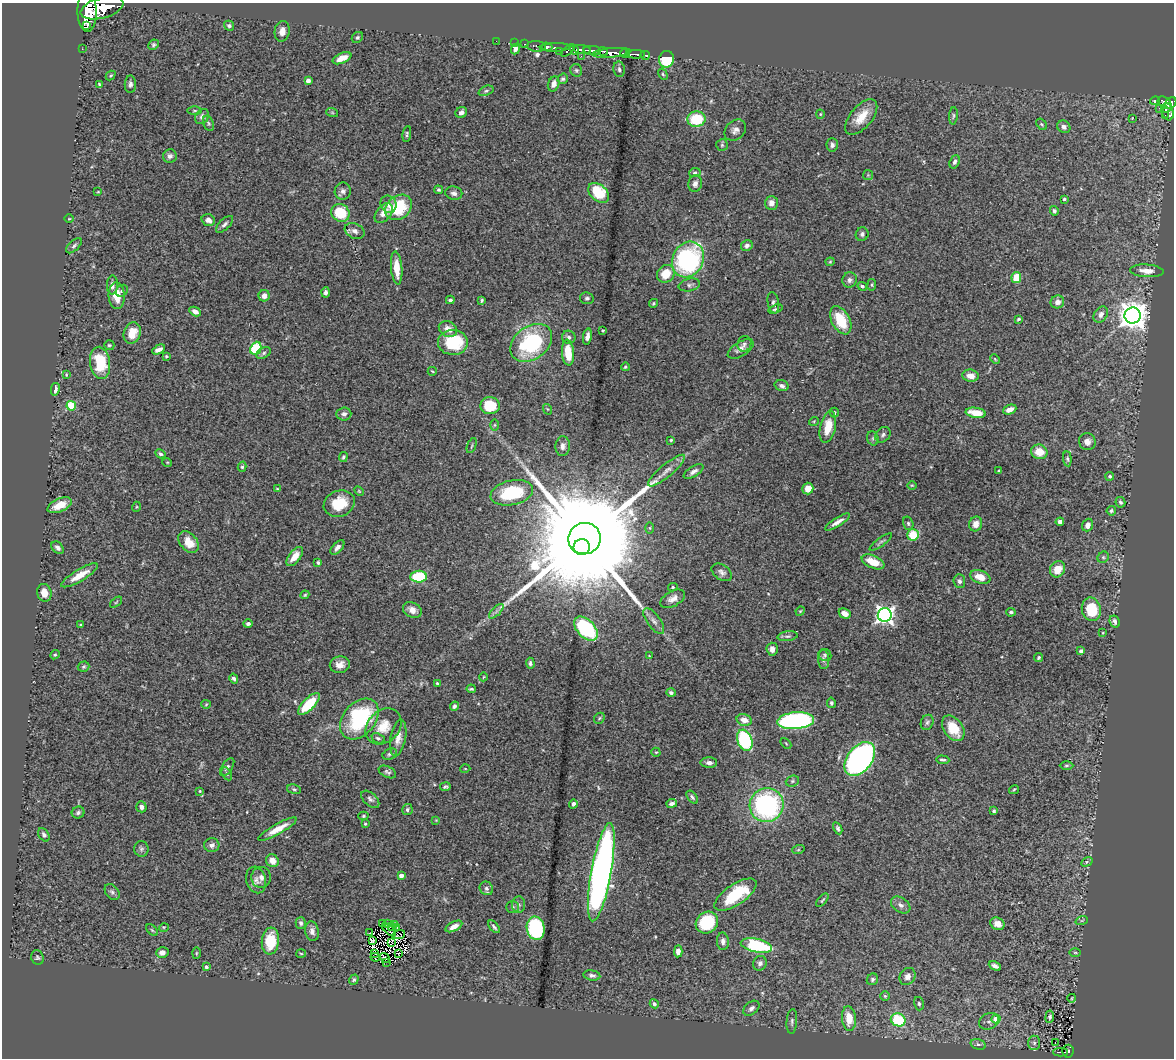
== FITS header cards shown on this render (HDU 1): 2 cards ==
NAXIS1  =                 1172
NAXIS2  =                 1056

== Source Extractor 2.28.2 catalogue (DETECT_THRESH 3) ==
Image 1172 x 1056 px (HDU 1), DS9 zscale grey, 1 PNG px = 1 image px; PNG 1176 x 1060 px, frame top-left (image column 1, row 1056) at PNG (2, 3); each listed source drawn as its Kron ellipse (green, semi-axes under 4 px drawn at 4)
Background 0.925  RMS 0.03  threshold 0.0912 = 3 sigma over >= 5 px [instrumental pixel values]
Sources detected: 349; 3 with non-positive FLUX_AUTO (blend fragments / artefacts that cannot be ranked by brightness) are neither listed nor drawn; the other 346 listed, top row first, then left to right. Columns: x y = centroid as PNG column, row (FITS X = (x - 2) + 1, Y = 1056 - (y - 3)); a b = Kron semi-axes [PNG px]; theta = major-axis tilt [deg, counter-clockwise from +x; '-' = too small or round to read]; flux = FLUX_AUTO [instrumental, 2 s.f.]
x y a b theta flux
102 8 22 10 15 7800
87 12 20 9 -89 6900
87 26 2 2 - 9700
229 26 5 4 - 5
282 31 10 7 80 15
357 37 6 5 - 4.1
496 41 2 2 - 14
514 43 2 2 - 22
524 44 3 2 - 40
153 45 5 5 - 3.6
536 46 9 5 -4 460
547 47 5 4 - 760
555 47 15 3 2 1600
82 49 2 2 - 11
515 49 5 4 - 7.3
568 50 8 4 42 330
575 50 5 4 - 470
582 50 9 3 -8 610
592 50 9 4 -5 800
559 51 3 2 - 94
603 51 4 2 - 440
611 53 19 4 5 2900
625 54 5 3 - 910
636 54 9 3 -2 900
645 55 4 3 - 310
581 56 2 2 - 26
342 58 10 5 24 26
666 59 8 7 - 77
619 69 8 5 -78 4.8
576 70 6 5 - 3.6
663 74 6 4 -60 2.7
111 75 5 3 - 2.3
563 79 5 5 - 3.7
308 81 4 4 - 13
99 84 4 2 - 2
130 84 8 5 89 6.5
554 84 8 5 70 14
486 91 8 4 21 4.1
1155 101 5 3 - 270
1165 103 8 5 -41 610
1171 103 6 5 - 820
1159 108 2 2 - 49
1166 108 5 3 - 370
195 111 7 3 0 2.7
332 112 6 4 -20 2.3
461 112 6 5 - 7
1168 112 8 5 -72 670
820 114 4 4 - 2.1
953 116 9 3 85 3.4
1165 116 3 3 - 150
202 117 8 6 57 8.1
861 117 21 11 50 36
696 119 9 7 5 83
1132 119 3 2 - 3.1
208 123 8 5 -67 3.7
1042 124 6 4 -54 3
1064 127 7 6 - 8.6
735 130 12 9 44 11
407 134 8 4 81 3.2
722 145 6 6 - 3.7
832 145 6 5 - 7.6
170 156 7 6 - 7.4
955 162 7 5 69 6.3
695 172 6 4 3 3.2
868 175 5 5 - 2.7
695 184 8 6 79 7.8
438 190 4 4 - 3.6
343 191 8 8 - 8
98 192 4 2 - 1.7
454 193 8 6 -9 8.2
599 193 12 8 -42 89
1064 199 3 3 - 3
771 203 7 6 - 12
388 204 9 8 - 10
399 207 14 11 40 88
1054 211 5 4 - 4.2
340 213 9 8 - 77
384 213 11 7 51 21
69 219 5 3 - 1.7
208 220 7 5 -18 7.7
224 224 11 5 44 6.6
355 231 10 7 -23 10
862 234 7 6 - 5.4
747 245 6 5 - 6.4
74 246 9 5 44 5.2
688 260 18 15 62 340
830 262 4 4 - 2.1
397 268 16 5 -85 37
1147 271 17 6 -4 21
666 274 9 8 - 40
1016 277 5 5 - 49
850 280 7 7 - 7
112 285 9 5 89 8.5
689 285 11 6 12 6
872 285 6 3 83 2.3
862 286 5 4 - 3.7
122 291 6 5 - 4.3
326 292 5 4 - 6.3
117 296 13 8 -88 29
264 296 5 5 - 12
587 298 7 6 - 5.3
450 300 4 3 - 4.2
482 300 4 3 - 2.8
1057 302 7 6 - 11
653 303 4 4 - 2.6
773 303 11 5 -79 5.7
775 309 7 3 19 4
195 311 6 4 -29 10
1101 315 9 6 59 11
1133 315 8 8 - 2600
1019 319 4 3 - 2.8
841 320 15 9 -63 63
448 329 9 7 -28 19
603 330 3 3 - 2.4
132 333 11 8 71 31
587 336 8 4 80 10
569 337 7 6 - 6.1
453 342 15 12 0 110
531 343 23 16 36 210
744 344 8 7 - 5.3
109 345 5 5 - 3
256 348 7 5 66 160
159 349 7 4 27 9.8
741 349 14 7 31 12
264 353 8 5 28 4.4
568 353 13 6 -85 54
166 356 3 3 - 3.2
995 359 5 3 - 1.8
100 363 16 10 -81 79
625 367 4 4 - 2.6
432 371 4 2 - 2
66 375 3 2 - 1.8
971 376 8 6 -8 18
782 386 7 5 -16 5.5
55 389 6 3 79 9.1
71 406 5 4 - 94
490 406 9 8 - 63
547 409 5 3 - 1.8
1010 409 7 4 22 15
834 413 5 3 - 2.4
976 413 10 5 -9 38
344 414 7 6 - 7.3
814 421 5 3 - 1.8
495 425 6 4 89 2.6
828 427 16 7 77 34
883 435 8 6 47 5.8
873 438 7 5 -69 3.7
671 440 3 3 - 2.4
1087 442 8 8 - 12
472 446 8 2 69 2.3
563 446 10 7 87 9.3
1039 452 8 7 - 32
160 454 5 4 - 3.7
343 457 5 4 - 3.9
1067 459 7 4 -84 3.6
167 462 5 3 - 1.7
242 467 5 4 - 3.2
666 471 23 6 40 18
999 471 3 3 - 3.2
694 472 11 5 32 8
1110 476 4 4 - 2.7
912 485 5 3 - 1.8
277 489 3 2 - 1.9
808 489 6 5 - 23
359 491 6 3 -45 2
512 493 21 12 12 120
1120 502 5 5 - 4.4
339 504 16 13 21 56
60 505 13 6 24 31
136 507 5 3 - 1.7
1111 511 5 4 - 3.9
837 522 14 4 32 12
1060 522 4 4 - 8.5
908 523 7 5 -74 3.9
976 524 7 6 - 15
1088 525 6 5 - 13
650 528 6 4 -90 2.6
913 535 6 5 - 46
584 539 16 15 - 100000
189 542 12 8 -52 31
881 542 13 3 36 4.6
337 547 9 5 48 8
582 547 8 8 - 12000
58 548 7 5 -46 6.4
295 556 11 6 52 23
1103 557 6 5 - 3.4
873 562 12 6 -24 35
318 563 3 3 - 4.7
1058 569 8 7 - 32
722 572 11 7 -34 8.4
79 575 21 6 31 29
419 577 8 6 6 110
980 577 10 6 -20 28
959 581 7 6 - 5.7
673 587 5 4 - 3.3
44 593 9 7 -75 21
305 595 4 3 - 2.5
673 599 13 7 29 13
116 602 7 3 38 2.5
1091 609 12 9 -76 75
412 610 10 7 -28 15
496 611 9 3 45 6
800 611 5 4 - 2
1011 612 4 4 - 4.3
845 613 6 4 -28 13
885 615 7 7 - 850
654 621 15 6 -54 11
1115 621 6 5 - 6.9
248 624 4 4 - 6.1
80 625 3 3 - 1.8
586 629 14 8 -46 170
1103 633 4 2 - 1.5
788 636 10 5 6 4.8
772 649 6 5 - 10
1081 651 4 3 - 7.5
55 655 5 4 - 3.1
825 655 6 6 - 3.8
649 656 4 4 - 1.6
1039 657 5 4 - 3.5
824 659 10 5 -87 6.3
530 663 5 4 - 5
340 665 10 8 12 16
84 667 6 5 - 3.5
483 677 4 3 - 1.5
234 678 5 4 - 5.3
437 683 4 3 - 2.9
471 689 4 3 - 3.4
671 693 5 4 - 5.5
831 703 5 4 - 4.2
206 704 5 4 - 2
309 704 14 6 46 80
454 706 5 4 - 5.7
599 718 6 5 - 3.1
359 719 23 16 50 200
744 720 8 5 -14 18
796 721 18 8 5 440
927 722 8 6 65 4.7
384 726 20 15 45 38
953 728 14 9 -54 48
378 738 7 4 -25 4
398 738 18 7 79 18
745 740 11 7 -69 190
786 743 6 2 -45 1.7
656 752 4 4 - 2.2
390 754 8 5 22 4.3
860 759 19 12 53 900
943 760 7 3 -3 3.6
709 763 8 5 -1 7.7
1066 765 7 3 1 2.7
227 767 10 5 57 5.9
465 769 5 3 - 1.6
387 772 9 5 -27 5.1
227 774 7 4 -60 3.2
792 781 7 5 22 4.1
445 787 5 4 - 3.7
294 789 7 4 -9 3.6
1014 790 5 3 - 2.2
200 791 4 4 - 2.1
692 797 7 4 -52 4.7
370 799 11 6 -43 6.6
672 803 5 4 - 7.2
573 804 5 4 - 5.8
767 805 17 16 - 330
141 807 5 5 - 7.5
407 810 5 5 - 4.5
994 811 4 3 - 3.5
78 813 6 6 - 4.7
363 816 5 4 - 3.1
436 820 4 4 - 1.6
365 824 3 3 - 2.3
838 828 6 4 -64 4.2
277 829 21 5 29 26
44 835 7 5 -56 5.6
212 845 7 7 - 9.3
141 849 8 7 - 4.9
798 850 6 4 19 2.8
272 861 7 6 - 17
1087 862 6 4 32 2.8
601 872 50 10 80 1200
401 876 4 4 - 14
261 877 10 9 - 12
256 880 13 9 -75 14
486 888 7 6 - 6
112 892 9 6 -51 5.8
736 895 24 10 34 98
822 900 8 3 49 2.7
518 905 8 6 -89 6
901 905 10 7 -34 9.3
513 907 6 5 - 4.5
1082 920 6 4 19 2.6
707 922 12 10 37 91
301 923 6 5 - 5
382 923 3 2 - 1.3
387 924 3 2 - 1.2
997 924 7 6 - 14
394 925 2 2 - 2.4
454 926 9 4 26 13
164 927 5 3 - 1.8
391 927 3 2 - 1.9
397 927 3 2 - 1.2
494 927 7 4 -49 4.6
536 928 11 9 -81 200
152 930 7 4 -45 3.1
389 930 8 2 -42 2.6
312 931 10 6 -80 10
369 933 3 2 - 0.9
399 934 6 3 20 0.41
270 941 13 8 84 67
373 941 4 2 - 2.6
723 941 9 6 -87 8.2
392 942 3 2 - 2.1
756 945 16 6 -12 180
678 951 6 4 87 12
1075 952 6 4 -1 2.2
162 953 6 5 - 12
196 953 6 4 89 2.2
301 953 5 3 - 2.1
399 953 3 2 - 2.2
375 954 3 2 - 2.6
37 957 7 6 - 4.2
375 957 5 2 - 0.86
385 958 6 2 -39 0.27
386 962 2 2 - 0.33
760 963 7 6 - 7.7
995 966 6 4 -26 7
206 967 4 3 - 4.6
592 975 8 5 -10 5.3
908 976 9 7 59 12
872 979 6 5 - 4.6
354 980 5 4 - 3.6
885 996 5 4 - 2.8
1072 998 4 2 - 1.7
654 1004 5 4 - 6.4
919 1004 7 5 -76 4
751 1008 9 6 40 7.4
1050 1017 6 4 83 4.4
849 1018 12 7 -85 36
996 1019 4 4 - 40
898 1020 7 6 - 110
792 1021 12 5 86 5.9
989 1021 10 8 22 8.6
1055 1042 3 2 - 3.9
1034 1043 7 6 - 6.5
978 1044 8 5 -17 5.6
1068 1051 6 5 - 160
1061 1052 7 2 0 67
At the frame edge (FLAGS 8, measured only in part): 1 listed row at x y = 87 12
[3 non-positive-flux detections neither listed nor drawn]